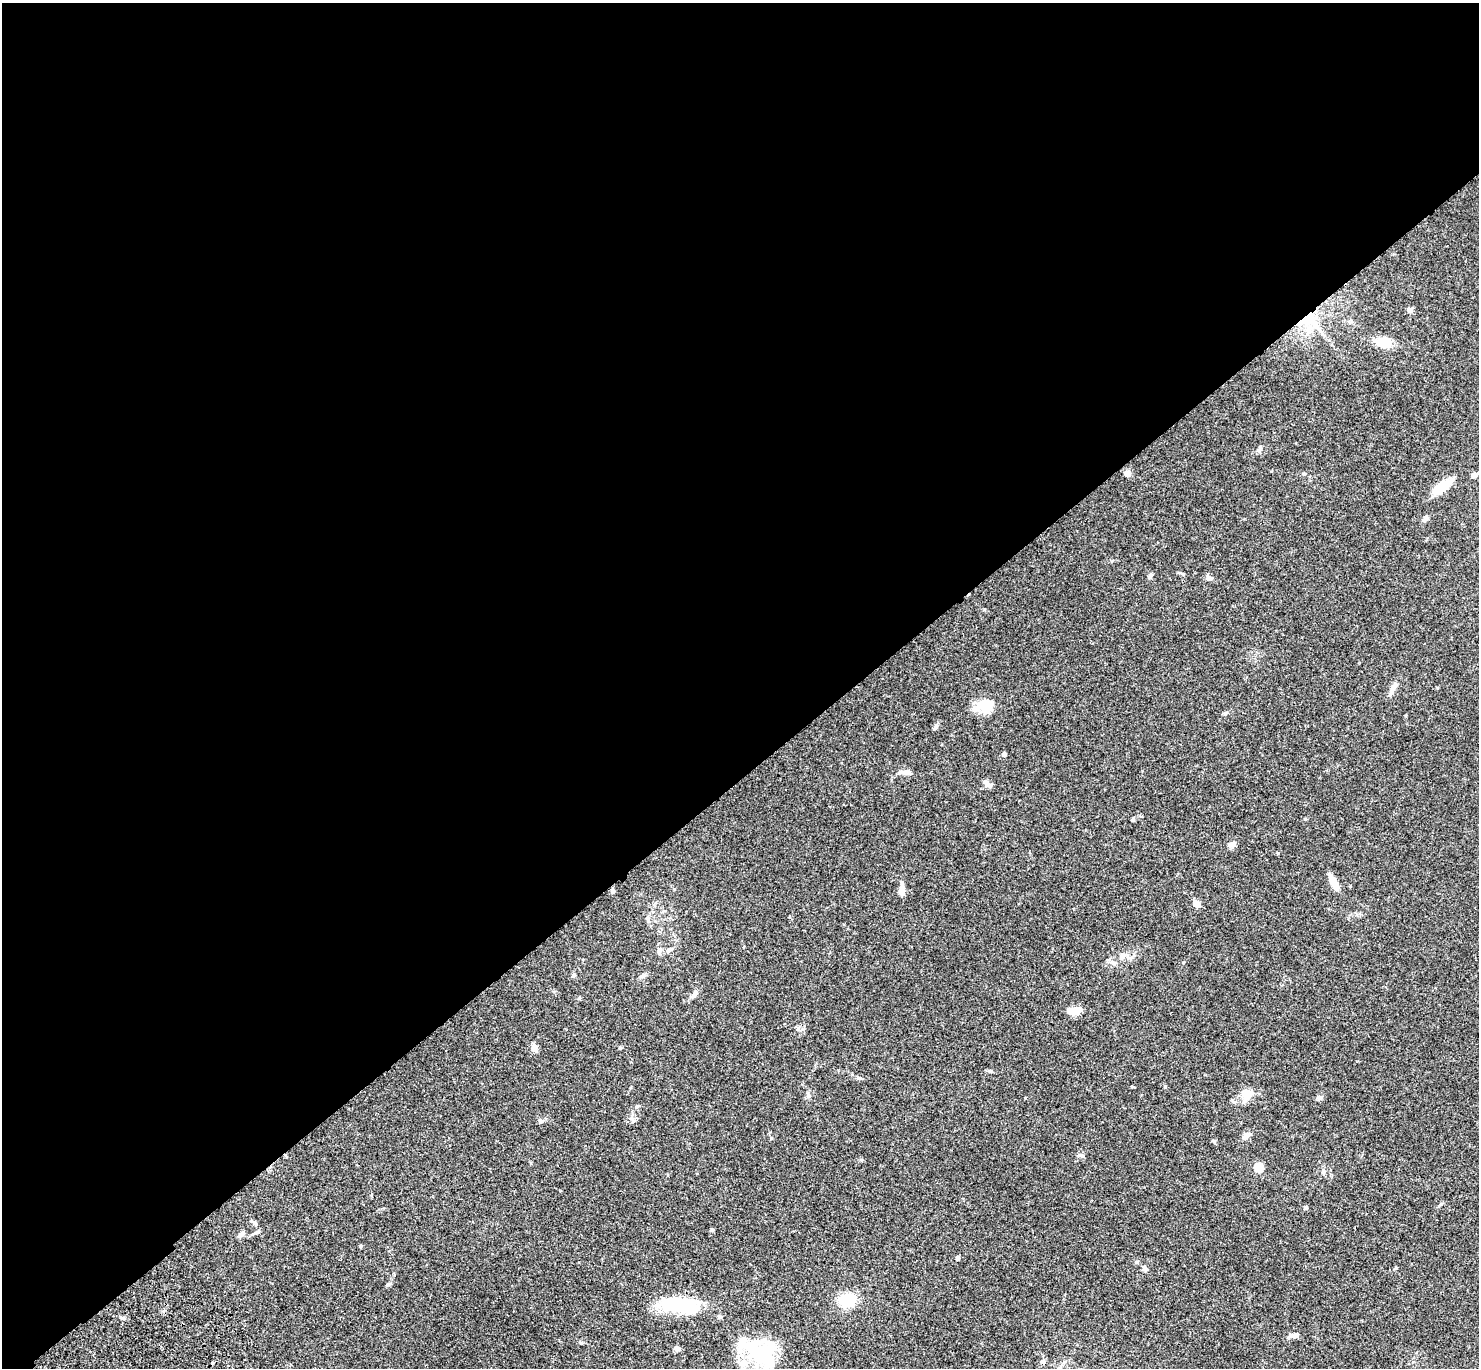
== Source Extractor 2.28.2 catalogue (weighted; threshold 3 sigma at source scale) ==
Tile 2 of 4 x 4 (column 2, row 1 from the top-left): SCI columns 1579-3055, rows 4482-5847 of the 6110 x 6090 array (HDU 1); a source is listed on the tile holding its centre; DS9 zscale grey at full resolution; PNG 1481 x 1370 px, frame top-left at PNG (2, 3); no overlay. Shown black and unused: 57% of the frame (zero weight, under 3 of 4 exposures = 6% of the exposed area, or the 3 px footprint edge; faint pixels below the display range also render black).
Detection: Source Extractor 2.28.2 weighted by HDU 2 'WHT'; one run over the whole footprint, this tile lists its part. Background 0.0588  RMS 0.0052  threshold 0.0236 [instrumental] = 3 sigma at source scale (4.5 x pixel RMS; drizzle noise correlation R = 1.50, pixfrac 1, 0.05/0.05 arcsec/px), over >= 5 px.
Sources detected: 58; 2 inside a brighter object's white glare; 1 cosmic-ray / hot-pixel residue — not listed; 3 inside a brighter listed object's ellipse — not listed separately; the other 52 listed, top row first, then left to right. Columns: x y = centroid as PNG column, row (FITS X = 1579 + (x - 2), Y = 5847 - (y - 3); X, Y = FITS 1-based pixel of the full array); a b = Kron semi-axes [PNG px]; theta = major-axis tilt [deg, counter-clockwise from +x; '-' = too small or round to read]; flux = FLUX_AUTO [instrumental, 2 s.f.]
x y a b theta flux
1410 310 6 6 - 1.7
1308 320 26 18 -5 19
1384 342 14 9 0 12
1260 448 8 5 64 1.1
1127 473 7 6 - 3.2
1474 475 6 5 - 2.5
1443 486 28 9 35 11
1425 519 8 6 46 1.4
1150 576 7 5 39 1
1209 578 10 6 -22 1.7
1394 687 12 6 55 2.6
984 705 23 16 10 9.8
1225 713 6 4 44 0.71
936 726 9 5 64 1.1
1004 754 5 5 - 0.93
906 772 8 6 -22 1.8
987 784 10 6 -44 2.4
1231 844 10 6 20 1.9
1333 882 22 7 -61 4.8
902 889 11 5 -89 4.3
612 891 5 5 - 1
1197 904 8 6 -49 3.5
669 950 10 5 33 1.4
1122 956 8 7 - 1.8
1114 963 7 4 -45 1.1
574 975 6 5 - 1.1
643 976 8 6 24 1.4
695 994 12 6 62 1.8
1074 1011 17 8 9 5.6
534 1048 10 7 -77 2.4
620 1048 4 4 - 0.49
1246 1094 15 12 -81 6.4
1321 1097 6 4 19 0.91
637 1106 6 3 17 0.61
541 1121 6 5 - 1.5
1246 1136 10 6 45 3.1
771 1138 4 4 - 0.49
1259 1167 5 5 - 20
1323 1171 6 6 - 0.99
1305 1207 5 5 - 0.85
255 1223 8 5 -58 1.3
712 1230 5 4 - 0.65
257 1232 10 4 27 1
242 1234 12 5 44 1.4
957 1258 6 4 66 0.84
1145 1268 7 5 -69 1.1
847 1300 18 14 9 14
679 1305 48 16 -8 30
1294 1335 13 6 1 2.1
676 1348 8 6 -30 1.4
761 1351 38 31 -40 34
1043 1361 7 5 -70 1.1
Overlapping masked pixels (flux is a lower limit): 1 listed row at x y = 1308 320
Unlisted compact peaks at least as high as the median listed source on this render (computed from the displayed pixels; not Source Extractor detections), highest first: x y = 1165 1086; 990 1071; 1441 1204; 1396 1268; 1214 1141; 388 1284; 802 1029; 861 1160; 1183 962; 632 1119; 581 1343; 984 609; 1081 1155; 674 889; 1304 474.